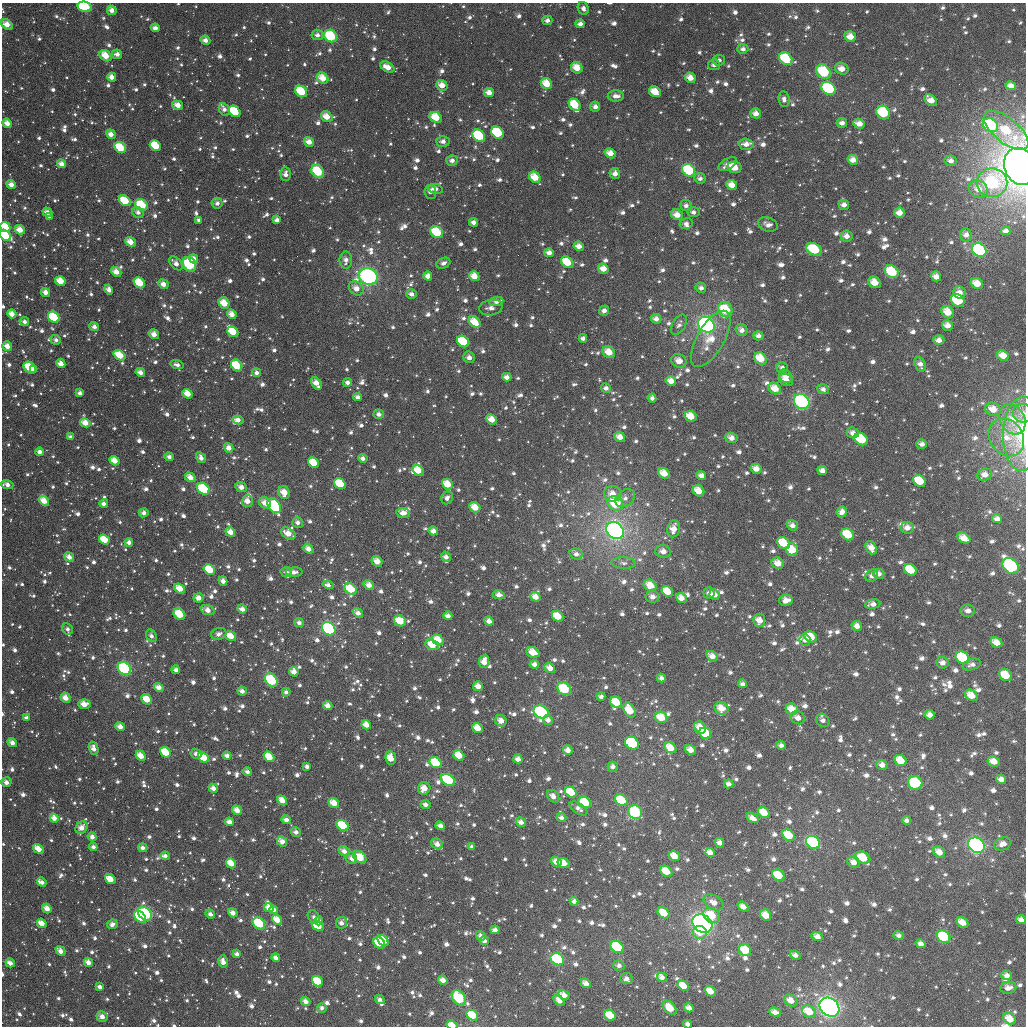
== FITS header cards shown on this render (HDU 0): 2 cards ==
NAXIS1  =                 1024
NAXIS2  =                 1024

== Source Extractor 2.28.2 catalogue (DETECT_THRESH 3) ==
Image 1024 x 1024 px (HDU 0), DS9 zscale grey, 1 PNG px = 1 image px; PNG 1028 x 1028 px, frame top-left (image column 1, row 1024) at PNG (2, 3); each listed source drawn as its Kron ellipse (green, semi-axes under 4 px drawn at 4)
Background 1800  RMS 54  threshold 163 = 3 sigma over >= 5 px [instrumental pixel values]
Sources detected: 1821; of the 1821, the 500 brightest by FLUX_AUTO listed and drawn (1321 fainter detections omitted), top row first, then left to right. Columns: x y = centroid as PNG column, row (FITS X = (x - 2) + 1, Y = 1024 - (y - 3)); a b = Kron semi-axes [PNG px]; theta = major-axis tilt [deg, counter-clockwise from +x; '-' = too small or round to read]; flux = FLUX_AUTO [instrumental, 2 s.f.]
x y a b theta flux
85 7 7 5 -12 3.1e+05
583 8 7 5 -64 1.8e+04
112 10 5 4 - 2.7e+04
547 20 5 5 - 1.6e+04
7 24 6 4 -37 4.8e+04
580 24 4 4 - 2.1e+04
155 28 4 4 - 2.4e+04
317 35 6 5 - 1.9e+04
330 36 7 6 - 2.2e+05
850 37 6 5 - 4.3e+04
205 40 5 4 - 2.5e+04
743 49 5 5 - 1.8e+04
117 54 5 5 - 2.2e+04
105 56 6 5 - 6.6e+04
786 59 7 5 -40 1.7e+05
719 60 6 5 - 1.7e+04
714 65 6 5 - 1.6e+04
387 67 7 5 -29 4.3e+04
577 68 6 5 - 6.3e+04
842 69 7 5 -25 3.7e+04
824 72 8 6 -44 1.9e+05
112 77 4 4 - 3.0e+04
323 78 6 5 - 5.9e+04
690 78 5 5 - 3.9e+04
546 84 6 5 - 6.5e+04
442 85 6 5 - 4.3e+04
1011 86 5 4 - 2.7e+04
829 88 8 6 -34 4.9e+05
301 91 6 5 - 1.7e+05
655 92 6 5 - 6.9e+04
489 93 5 4 - 3.6e+04
616 96 8 5 2 2.4e+04
784 99 8 5 -84 1.9e+04
931 100 7 5 -39 4.3e+04
178 105 6 4 -14 3.9e+04
575 105 6 5 - 9.7e+04
595 107 5 5 - 2.0e+04
224 109 7 5 -63 1.8e+04
235 111 6 5 - 2.1e+05
883 112 7 6 - 3.0e+05
756 113 5 5 - 2.9e+04
327 117 6 5 - 5.2e+04
436 117 6 5 - 7.9e+04
7 123 5 4 - 3.5e+04
842 123 5 5 - 2.0e+04
859 124 6 5 - 3.7e+04
990 125 8 6 -34 4.1e+05
1006 130 27 12 -39 1.5e+05
497 133 7 5 -38 2.7e+05
111 134 5 4 - 3.2e+04
479 136 7 5 -43 3.0e+05
443 141 7 5 -1 2.1e+04
309 142 5 4 - 3.5e+04
746 144 7 5 -3 2.9e+04
155 146 6 5 - 1.5e+05
120 147 6 5 - 1.3e+05
610 153 6 4 -33 3.6e+04
452 160 5 5 - 2.1e+04
853 160 5 5 - 3.4e+04
951 161 6 5 - 2.0e+04
61 164 5 4 - 2.8e+04
727 164 10 5 32 2.0e+04
1020 166 19 15 -67 4.4e+06
734 167 7 5 -12 9.0e+04
689 170 7 5 -40 2.0e+05
318 171 7 5 -49 1.7e+05
615 173 5 5 - 2.6e+04
286 174 7 5 -89 2.2e+04
535 177 6 5 - 6.5e+04
700 178 6 5 - 1.7e+04
992 183 15 14 - 3.0e+05
11 184 5 4 - 3.1e+04
732 185 5 5 - 4.2e+04
436 189 7 5 -12 2.1e+04
978 189 10 8 -35 4.2e+04
430 192 7 6 - 1.7e+04
125 201 6 5 - 1.4e+05
217 203 5 5 - 1.8e+04
141 205 7 5 -39 1.7e+05
686 205 6 5 - 1.7e+04
844 205 5 5 - 2.1e+04
47 212 5 4 - 2.7e+04
138 212 6 5 - 2.0e+04
693 212 6 5 - 1.7e+04
899 213 5 5 - 3.5e+04
677 215 6 5 - 4.1e+04
50 217 4 4 - 2.3e+04
199 220 4 3 - 1.6e+04
277 220 4 4 - 2.3e+04
473 222 5 4 - 1.9e+04
686 224 6 5 - 1.7e+04
768 224 10 6 -18 2.5e+04
5 227 5 5 - 1.3e+05
20 230 5 4 - 4.3e+04
1006 231 4 4 - 1.8e+04
437 232 7 5 -37 1.3e+05
5 235 6 4 -44 1.9e+05
966 235 7 6 - 2.4e+04
846 236 6 5 - 2.6e+04
130 242 5 4 - 4.6e+04
579 246 5 4 - 3.2e+04
814 249 8 5 -27 2.0e+05
979 250 8 6 -36 6.5e+05
549 253 5 4 - 2.4e+04
194 259 5 4 - 2.6e+04
346 260 8 6 89 2.5e+04
567 262 7 5 -36 1.1e+05
176 263 8 5 -45 2.8e+04
443 263 7 5 25 1.9e+04
190 264 7 6 - 2.9e+05
603 269 5 5 - 4.1e+04
116 272 6 4 -39 4.0e+04
892 272 7 6 - 1.8e+05
428 276 4 4 - 3.1e+04
474 276 5 5 - 4.9e+04
936 276 5 5 - 3.1e+04
368 277 9 8 - 9.6e+05
60 281 5 4 - 6.7e+04
874 282 6 5 - 5.3e+04
139 283 6 5 - 1.7e+05
977 283 6 5 - 5.0e+04
163 284 5 4 - 3.3e+04
356 288 8 6 -37 3.8e+04
701 288 5 5 - 1.6e+04
109 290 5 4 - 2.5e+04
46 292 5 4 - 2.9e+04
959 293 6 6 - 2.9e+04
411 294 5 4 - 2.2e+04
958 300 7 6 - 2.7e+05
496 301 7 4 10 2.3e+04
224 303 6 5 - 7.1e+04
491 308 12 7 11 2.7e+04
725 310 8 7 - 1.4e+05
604 311 5 5 - 1.9e+04
948 312 7 5 -45 6.0e+04
12 314 5 4 - 4.3e+04
232 314 5 4 - 3.9e+04
54 317 6 5 - 2.6e+05
656 319 5 4 - 2.2e+04
24 322 5 4 - 1.7e+04
475 322 6 5 - 6.7e+04
679 325 11 6 58 1.7e+04
706 325 9 7 -39 1.3e+06
947 325 5 5 - 3.2e+04
94 327 5 4 - 2.1e+04
742 330 6 5 - 2.2e+04
233 332 6 5 - 1.2e+05
154 334 5 4 - 3.1e+04
758 336 5 4 - 1.9e+04
583 338 4 4 - 1.7e+04
711 339 31 13 60 9.5e+04
56 340 5 5 - 1.7e+04
939 340 5 5 - 2.7e+04
463 341 7 5 -37 2.1e+05
7 346 5 4 - 3.3e+04
609 352 7 5 -34 5.4e+04
119 355 6 4 -36 8.3e+04
1003 355 6 5 - 4.8e+04
469 357 6 5 - 2.0e+04
760 358 7 5 -46 7.8e+04
679 361 8 6 -31 4.0e+04
61 364 5 4 - 3.9e+04
920 364 7 5 -69 2.4e+04
177 365 6 4 -17 1.9e+04
237 365 6 5 - 1.6e+05
30 368 6 5 - 1.2e+05
782 368 6 5 - 1.7e+04
34 370 4 3 - 4.8e+04
140 372 5 4 - 2.7e+04
257 373 4 4 - 1.7e+04
786 376 7 6 - 3.1e+04
507 377 5 4 - 2.4e+04
786 380 7 6 - 4.4e+04
671 381 5 4 - 3.9e+04
348 382 4 4 - 1.8e+04
316 383 7 4 -54 4.0e+04
606 388 5 5 - 1.8e+04
775 388 7 5 -39 5.7e+04
823 389 6 5 - 1.7e+04
80 393 4 4 - 1.8e+04
187 394 5 4 - 5.6e+04
358 397 4 4 - 2.0e+04
652 398 4 4 - 1.6e+04
802 402 8 7 - 4.1e+05
993 409 8 6 -22 5.0e+04
1023 413 10 9 - 2.3e+04
379 414 5 4 - 2.0e+04
691 416 6 5 - 6.7e+04
492 419 5 4 - 4.5e+04
1013 419 16 12 -60 6.5e+04
238 420 5 4 - 2.9e+04
85 423 5 4 - 4.8e+04
853 433 6 5 - 2.4e+04
1022 434 37 19 88 2.2e+05
71 437 4 3 - 1.7e+04
620 437 5 4 - 3.4e+04
1006 437 20 16 -54 8.9e+04
731 438 6 5 - 3.0e+04
861 439 7 5 -34 2.4e+05
922 444 5 4 - 2.2e+04
229 448 5 4 - 3.1e+04
40 452 4 4 - 2.4e+04
169 457 4 4 - 1.9e+04
201 458 6 4 -59 2.3e+04
363 458 5 4 - 2.1e+04
115 461 5 4 - 5.0e+04
314 463 6 5 - 1.2e+05
756 469 5 5 - 3.6e+04
822 470 5 4 - 2.5e+04
418 471 6 4 -33 6.5e+04
664 473 6 5 - 5.9e+04
985 475 7 6 - 2.9e+04
701 476 5 4 - 2.7e+04
190 477 5 4 - 3.9e+04
919 481 7 5 -37 1.1e+05
340 484 6 5 - 1.5e+05
447 484 6 5 - 6.9e+04
7 485 6 4 -20 2.5e+04
241 487 6 4 -24 2.7e+04
203 489 7 5 -35 2.0e+05
698 491 6 5 - 6.1e+04
284 493 6 5 - 5.6e+04
613 494 9 8 - 4.7e+04
447 498 6 5 - 2.0e+04
625 498 11 7 38 2.4e+04
44 501 5 4 - 5.1e+04
247 501 6 5 - 3.7e+04
104 503 4 4 - 2.0e+04
265 503 6 5 - 4.1e+04
615 503 8 6 -35 1.6e+05
274 506 8 6 -54 4.2e+05
475 507 6 5 - 5.4e+04
842 512 6 5 - 2.7e+04
144 513 5 4 - 2.2e+04
403 513 7 5 -9 3.2e+04
997 519 5 4 - 2.6e+04
298 522 5 5 - 2.0e+04
792 525 6 5 - 2.4e+04
907 528 6 5 - 2.9e+04
673 529 8 6 80 4.4e+04
433 531 5 4 - 2.7e+04
615 531 9 7 -40 1.9e+06
230 532 5 4 - 3.5e+04
288 534 8 5 -34 4.6e+04
848 535 7 5 -37 1.3e+05
964 538 7 5 -28 4.7e+04
104 540 6 4 -37 8.8e+04
129 542 4 4 - 2.1e+04
784 543 7 5 -38 1.1e+05
871 548 7 5 -58 3.9e+04
308 549 5 4 - 3.1e+04
792 550 6 6 - 9.5e+04
663 551 8 6 -14 2.8e+04
576 554 7 5 -18 2.1e+04
69 557 5 4 - 2.8e+04
446 557 5 4 - 2.0e+04
377 561 5 5 - 4.0e+04
624 563 12 6 -4 1.7e+04
778 563 6 5 - 4.2e+04
1011 566 9 7 -43 3.9e+05
209 570 6 4 -37 1.5e+05
910 570 7 5 -34 1.3e+05
286 572 6 5 - 1.9e+04
294 572 8 5 4 2.2e+04
879 574 5 5 - 2.2e+04
872 576 7 5 42 2.2e+04
223 581 5 4 - 2.6e+04
328 585 5 4 - 1.9e+04
369 585 5 4 - 3.3e+04
650 585 7 5 -30 6.3e+04
180 588 6 4 -37 5.5e+04
350 589 7 5 -33 1.1e+05
667 591 6 5 - 7.4e+04
709 593 5 5 - 1.7e+04
499 595 6 4 -10 2.7e+04
714 595 5 5 - 3.1e+04
535 597 5 4 - 3.5e+04
652 597 7 6 - 2.9e+04
198 598 5 4 - 3.4e+04
681 598 5 5 - 3.1e+04
786 600 7 5 10 3.3e+04
873 604 8 5 8 2.6e+04
242 609 5 4 - 2.5e+04
207 610 7 4 -22 3.5e+04
968 611 7 6 - 2.0e+04
358 613 6 4 -37 2.6e+04
179 614 6 5 - 1.0e+05
448 616 4 4 - 2.5e+04
558 616 6 5 - 7.9e+04
400 621 6 5 - 8.7e+04
489 621 5 4 - 2.8e+04
759 621 7 6 - 4.3e+04
299 623 5 4 - 1.7e+04
857 626 5 5 - 3.0e+04
68 629 6 5 - 1.6e+04
329 629 7 6 - 5.1e+05
219 634 8 6 20 2.0e+04
151 636 6 5 - 1.7e+04
231 636 6 4 -35 5.8e+04
811 637 6 5 - 8.6e+04
438 640 6 5 - 6.2e+04
805 640 6 5 - 1.7e+04
996 642 6 5 - 5.1e+04
432 645 7 5 -23 7.6e+04
533 652 6 5 - 5.5e+04
712 656 6 5 - 3.1e+04
962 658 7 5 -34 3.0e+05
484 661 6 5 - 4.2e+04
943 663 6 5 - 2.6e+04
534 664 5 4 - 2.5e+04
972 664 9 5 17 1.9e+04
124 668 7 6 - 5.1e+05
550 668 6 4 -36 3.2e+04
176 670 4 4 - 2.0e+04
294 672 5 4 - 3.3e+04
1005 675 7 5 -38 9.4e+04
661 678 4 4 - 2.0e+04
271 680 7 5 -46 3.0e+05
743 684 4 4 - 1.7e+04
478 686 5 4 - 3.6e+04
159 687 5 4 - 3.4e+04
564 689 7 5 -37 1.6e+05
242 691 5 4 - 2.3e+04
286 692 4 4 - 1.7e+04
971 695 7 5 -35 5.4e+04
601 696 4 4 - 1.6e+04
65 698 5 4 - 3.6e+04
147 699 6 4 -40 7.0e+04
616 702 6 5 - 1.1e+05
84 704 6 5 - 4.5e+04
328 706 5 4 - 2.8e+04
721 708 7 6 - 5.2e+04
792 709 6 5 - 5.7e+04
629 710 8 5 -58 9.6e+04
541 712 8 6 -28 3.2e+05
930 715 5 4 - 2.8e+04
661 717 6 5 - 8.1e+04
26 718 4 3 - 1.9e+04
798 718 8 6 -28 2.9e+04
548 720 5 4 - 1.9e+04
823 720 7 6 - 2.0e+04
501 721 6 5 - 3.7e+04
366 725 5 4 - 3.9e+04
120 727 5 4 - 3.0e+04
700 727 6 5 - 5.8e+04
478 728 6 4 -37 5.8e+04
705 733 6 5 - 1.5e+05
12 743 5 4 - 2.7e+04
632 743 7 6 - 7.9e+05
781 745 5 4 - 1.7e+04
94 748 7 4 -73 2.9e+04
670 748 6 5 - 6.9e+04
568 750 5 4 - 2.9e+04
691 750 5 4 - 3.4e+04
165 752 6 4 -40 1.4e+05
196 754 5 4 - 1.8e+04
227 755 4 4 - 2.2e+04
459 755 6 5 - 7.2e+04
141 756 6 4 -47 5.1e+04
203 757 6 4 -40 1.1e+05
269 757 6 4 -38 8.5e+04
391 758 7 5 -82 6.6e+04
518 759 5 4 - 2.6e+04
901 760 6 5 - 7.7e+04
994 761 6 5 - 4.4e+04
436 763 6 5 - 1.8e+05
882 765 5 5 - 2.4e+04
307 766 4 3 - 1.6e+04
613 767 5 5 - 1.9e+04
247 771 4 3 - 1.7e+04
1001 779 5 4 - 2.7e+04
448 780 8 5 -34 2.5e+05
6 782 5 4 - 2.6e+04
915 783 7 7 - 2.6e+05
728 784 5 4 - 1.9e+04
213 788 5 4 - 2.4e+04
424 788 6 6 - 4.9e+04
571 792 6 5 - 1.1e+05
553 796 7 5 -47 2.5e+04
282 800 5 4 - 4.8e+04
621 800 7 5 -38 1.9e+05
585 802 6 5 - 1.3e+05
334 803 6 4 -37 5.5e+04
426 804 5 4 - 1.9e+04
578 808 10 5 -33 1.9e+04
237 810 5 4 - 3.9e+04
635 812 7 6 - 4.8e+05
764 813 6 5 - 7.3e+04
54 818 4 4 - 2.6e+04
561 818 5 4 - 1.7e+04
752 818 7 4 -31 3.0e+04
286 820 5 4 - 2.5e+04
907 820 4 4 - 1.8e+04
229 822 5 4 - 2.9e+04
521 822 5 4 - 2.3e+04
343 825 6 5 - 1.8e+05
440 826 5 4 - 2.2e+04
82 828 7 5 43 3.9e+04
296 832 5 4 - 1.8e+04
789 835 7 5 -38 1.2e+05
92 837 4 4 - 2.5e+04
282 842 5 4 - 2.6e+04
720 842 5 4 - 2.7e+04
813 842 7 6 - 6.6e+05
437 844 6 5 - 3.1e+04
1003 844 9 6 19 3.2e+04
976 845 9 7 -36 7.3e+05
93 847 4 4 - 1.8e+04
472 847 4 4 - 1.8e+04
143 848 5 4 - 2.1e+04
38 849 6 4 -32 5.4e+04
344 851 6 5 - 2.6e+04
939 852 6 5 - 4.3e+04
710 853 5 4 - 2.9e+04
165 856 4 4 - 1.8e+04
674 856 6 5 - 5.5e+04
360 857 7 5 -39 8.7e+04
351 858 6 5 - 2.0e+04
863 858 8 5 -24 1.1e+05
556 862 5 4 - 3.6e+04
854 862 6 5 - 2.9e+04
231 863 5 4 - 6.5e+04
563 863 6 5 - 5.1e+04
666 871 6 5 - 7.1e+04
778 875 7 5 -35 1.0e+05
110 879 5 4 - 7.0e+04
42 882 5 3 - 1.9e+04
574 901 4 4 - 1.8e+04
714 902 11 6 -30 3.3e+04
743 907 6 4 -36 3.0e+04
269 908 5 4 - 4.3e+04
47 909 5 4 - 3.8e+04
273 910 4 4 - 3.8e+04
233 913 5 4 - 2.9e+04
664 913 7 5 -39 8.7e+04
145 914 8 5 -39 3.4e+05
210 914 5 4 - 1.7e+04
712 915 9 7 -36 1.1e+05
766 915 6 5 - 6.1e+04
140 917 7 4 -45 1.8e+05
314 917 7 5 -56 1.7e+04
277 920 5 4 - 5.4e+04
1021 920 5 4 - 2.4e+04
319 921 4 3 - 1.9e+04
962 922 6 5 - 5.2e+04
42 923 5 4 - 5.0e+04
259 923 7 5 -40 2.0e+05
341 923 6 5 - 2.1e+04
112 924 5 4 - 2.4e+04
702 924 11 8 -36 1.2e+06
318 926 6 4 -34 1.2e+05
495 930 4 4 - 2.3e+04
700 932 7 6 - 4.9e+04
898 935 5 4 - 1.7e+04
481 936 5 4 - 2.1e+04
817 937 6 4 -19 3.1e+04
944 937 7 5 -34 2.5e+05
383 941 6 4 -50 1.7e+05
484 941 4 4 - 2.0e+04
379 943 6 5 - 9.1e+04
921 944 5 4 - 2.3e+04
617 947 7 5 -36 6.4e+05
745 950 6 5 - 1.0e+05
60 951 5 4 - 3.0e+04
237 954 4 4 - 2.2e+04
795 955 5 4 - 2.3e+04
276 958 4 4 - 2.2e+04
557 959 7 5 -35 2.7e+05
223 961 6 4 -75 2.7e+04
88 962 5 4 - 3.5e+04
10 963 5 4 - 3.3e+04
619 965 6 5 - 1.7e+04
1007 975 5 5 - 2.1e+04
662 977 5 4 - 2.2e+04
626 979 6 5 - 2.0e+04
443 980 5 4 - 3.2e+04
317 981 6 4 -38 1.3e+05
586 983 5 4 - 3.1e+04
683 986 6 4 -34 6.7e+04
100 987 4 4 - 1.9e+04
1008 988 8 6 10 2.8e+04
710 991 6 4 -38 4.9e+04
564 995 6 4 -30 3.7e+04
459 998 9 6 -53 2.0e+05
380 999 5 4 - 1.6e+04
559 1000 7 4 -45 2.7e+04
791 1000 7 5 -28 4.2e+04
306 1001 5 4 - 2.6e+04
829 1007 11 8 -40 1.4e+06
322 1008 5 4 - 1.7e+04
670 1008 8 5 -48 7.6e+04
689 1008 5 4 - 3.1e+04
775 1012 6 4 -16 3.0e+04
809 1012 7 5 -36 7.4e+04
472 1015 6 5 - 1.5e+05
610 1015 6 5 - 1.1e+05
102 1017 5 5 - 2.9e+04
1010 1019 6 5 - 6.5e+04
687 1024 4 4 - 1.9e+04
452 1025 6 4 -20 6.3e+04
At the frame edge (FLAGS 8, measured only in part): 10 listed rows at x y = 85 7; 7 24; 1020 166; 5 227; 5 235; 1023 413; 1022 434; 1011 566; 687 1024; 452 1025
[1321 fainter detections neither listed nor drawn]

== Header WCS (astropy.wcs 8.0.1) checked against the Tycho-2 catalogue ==
Header WCS as astropy/WCSLIB reads it (applying the file's SIP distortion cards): RA---TAN-SIP/DEC--TAN-SIP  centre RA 02:26:39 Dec +78:14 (36.66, +78.23 deg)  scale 8.66 arcsec/px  FOV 147.8' x 147.9'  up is +177 deg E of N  parity flipped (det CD > 0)
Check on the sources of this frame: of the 60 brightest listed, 57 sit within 13.0 arcsec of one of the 180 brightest Tycho-2 stars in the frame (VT <= 11.34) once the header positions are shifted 5.40 arcsec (4.48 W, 3.02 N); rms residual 4.56 arcsec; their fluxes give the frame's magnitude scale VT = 23.08 - 2.5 log10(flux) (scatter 0.38 mag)
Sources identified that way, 349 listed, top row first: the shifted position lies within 13.0 arcsec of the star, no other Tycho-2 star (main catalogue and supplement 1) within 26.0 arcsec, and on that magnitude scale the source's flux lands within +1.5 / -3 mag of the star's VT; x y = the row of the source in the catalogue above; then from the Tycho-2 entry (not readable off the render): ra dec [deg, ICRS J2000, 3 dp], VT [Tycho-2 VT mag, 2 dp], TYC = Tycho-2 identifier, HIP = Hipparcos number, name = IAU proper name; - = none
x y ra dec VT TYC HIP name
85 7 41.508 +77.013 9.77 4512-1246-1 - -
7 24 42.355 +77.047 11.25 4512-1098-1 - -
155 28 40.762 +77.068 12.03 4512-99-1 - -
330 36 38.874 +77.090 9.43 4499-920-1 - -
850 37 33.303 +77.019 11.05 4499-1167-1 - -
205 40 40.226 +77.100 11.56 4512-1216-1 - -
105 56 41.306 +77.132 10.82 4512-1852-1 - -
786 59 33.968 +77.087 9.88 4499-2147-1 - -
719 60 34.687 +77.105 12.63 4499-2111-1 - -
387 67 38.253 +77.163 12.07 4499-986-1 - -
577 68 36.209 +77.147 11.82 4499-902-1 - -
824 72 33.547 +77.110 9.50 4499-2125-1 - -
112 77 41.248 +77.184 11.83 4512-1962-1 - -
323 78 38.958 +77.192 10.76 4499-474-1 - -
690 78 34.978 +77.153 11.53 4499-2103-1 - -
546 84 36.525 +77.189 10.86 4499-286-1 - -
442 85 37.661 +77.203 11.57 4499-240-1 - -
829 88 33.474 +77.149 9.67 4499-2045-1 - -
301 91 39.190 +77.224 10.58 4499-1066-1 - -
655 92 35.348 +77.193 11.44 4499-1923-1 - -
489 93 37.148 +77.216 12.36 4499-1073-1 - -
931 100 32.362 +77.150 12.38 4499-1981-1 - -
178 105 40.535 +77.255 11.80 4512-516-1 - -
575 105 36.211 +77.235 11.03 4499-758-1 - -
235 111 39.915 +77.272 10.15 4499-836-1 - -
883 112 32.860 +77.193 10.12 4499-2050-1 - -
756 113 34.240 +77.225 11.71 4499-1943-1 - -
436 117 37.715 +77.281 11.47 4499-1070-1 - -
7 123 42.404 +77.285 11.44 4512-962-1 - -
842 123 33.297 +77.227 12.37 4499-1940-1 - -
859 124 33.108 +77.225 12.03 4499-2008-1 - -
990 125 31.685 +77.191 9.39 4499-1833-1 - -
1006 130 31.510 +77.198 10.70 4499-1905-1 - -
497 133 37.037 +77.313 10.78 4499-1077-1 - -
111 134 41.276 +77.321 11.41 4512-274-1 - -
479 136 37.239 +77.322 9.92 4499-880-1 - -
443 141 37.631 +77.338 11.94 4499-202-1 - -
309 142 39.102 +77.345 11.33 4499-114-1 - -
746 144 34.316 +77.301 12.35 4499-1955-1 - -
155 146 40.788 +77.352 10.91 4512-2146-1 - -
120 147 41.175 +77.354 10.11 4512-1094-1 - -
452 160 37.526 +77.382 11.87 4499-678-1 - -
853 160 33.133 +77.313 11.61 4499-1792-1 - -
61 164 41.829 +77.388 12.09 4512-1144-1 - -
734 167 34.420 +77.359 10.91 4499-1768-1 - -
689 170 34.915 +77.375 9.48 4499-2102-1 - -
318 171 39.003 +77.416 9.62 4499-62-1 - -
615 173 35.727 +77.395 12.34 4499-2160-1 - -
535 177 36.604 +77.415 10.72 4499-296-1 - -
992 183 31.585 +77.327 9.37 4499-1489-1 - -
732 185 34.432 +77.402 11.92 4499-1634-1 - -
436 189 37.699 +77.452 11.92 4499-282-1 - -
978 189 31.725 +77.348 12.26 4499-1806-1 - -
125 201 41.139 +77.482 10.59 4512-552-1 - -
141 205 40.959 +77.494 9.78 4512-410-1 - -
686 205 34.919 +77.460 12.57 4499-1995-1 - -
844 205 33.180 +77.422 11.72 4499-2100-1 - -
899 213 32.560 +77.427 11.33 4499-1532-1 - -
677 215 35.004 +77.484 11.30 4499-1719-1 - -
50 217 41.983 +77.514 12.36 4512-776-1 - -
199 220 40.323 +77.533 11.77 4512-126-1 - -
5 227 42.482 +77.534 10.47 4512-2242-1 - -
437 232 37.668 +77.557 9.89 4499-630-1 - -
5 235 42.488 +77.554 10.26 4512-680-1 - -
846 236 33.113 +77.497 11.86 4499-1601-1 - -
130 242 41.091 +77.582 12.21 4512-1954-1 - -
579 246 36.077 +77.575 12.50 4499-236-1 - -
814 249 33.448 +77.538 10.30 4499-1609-1 - -
979 250 31.626 +77.492 8.75 4499-2238-1 - -
549 253 36.404 +77.594 11.83 4499-238-1 - -
567 262 36.195 +77.616 10.94 4499-976-1 - -
190 264 40.434 +77.639 9.12 4512-932-1 12578 -
603 269 35.786 +77.625 11.77 4499-806-1 - -
116 272 41.263 +77.652 11.26 4512-111-1 - -
892 272 32.557 +77.571 9.73 4499-2021-1 10125 -
428 276 37.756 +77.663 11.83 4499-580-1 - -
474 276 37.231 +77.659 11.54 4499-96-1 - -
368 277 38.418 +77.667 7.74 4499-676-1 11906 -
60 281 41.893 +77.670 10.70 4512-592-1 - -
139 283 41.004 +77.681 11.05 4512-2454-1 - -
977 283 31.601 +77.572 12.25 4499-2123-1 - -
163 284 40.735 +77.685 11.28 4512-728-1 - -
109 290 41.352 +77.694 12.40 4512-718-1 - -
411 294 37.934 +77.707 12.33 4499-330-1 - -
958 300 31.790 +77.619 10.86 4499-2085-1 - -
224 303 40.050 +77.733 10.77 4512-57-1 - -
725 310 34.378 +77.702 10.04 4499-1747-1 - -
948 312 31.884 +77.651 10.82 4499-1741-1 - -
12 314 42.460 +77.743 11.61 4512-574-1 - -
54 317 41.984 +77.757 9.62 4512-2465-1 - -
24 322 42.323 +77.763 12.22 4512-2421-1 - -
475 322 37.211 +77.769 11.37 4499-208-1 - -
706 325 34.576 +77.743 7.81 4499-1478-1 10750 -
94 327 41.532 +77.782 12.39 4512-2241-1 - -
742 330 34.177 +77.747 12.04 4499-1917-1 - -
233 332 39.955 +77.802 11.00 4499-212-1 - -
56 340 41.972 +77.810 12.56 4512-2011-1 - -
939 340 31.943 +77.720 12.00 4499-1749-1 - -
463 341 37.328 +77.818 10.35 4499-358-1 - -
7 346 42.531 +77.820 11.36 4512-2023-1 - -
609 352 35.662 +77.825 10.93 4499-518-1 - -
119 355 41.252 +77.854 10.47 4512-2261-1 - -
1003 355 31.202 +77.735 11.03 4499-1574-1 - -
760 358 33.931 +77.811 10.45 4499-2019-1 - -
679 361 34.854 +77.834 11.26 4499-1376-1 - -
61 364 41.927 +77.869 12.37 4512-1631-1 - -
920 364 32.125 +77.781 12.04 4499-2101-1 - -
177 365 40.593 +77.880 11.86 4512-2299-1 - -
237 365 39.914 +77.884 10.37 4499-906-1 - -
30 368 42.291 +77.874 10.36 4512-1737-1 - -
34 370 42.244 +77.880 11.66 4512-1499-1 - -
140 372 41.021 +77.896 12.22 4512-2509-1 - -
257 373 39.689 +77.900 12.22 4499-136-1 - -
786 380 33.625 +77.856 11.27 4499-1396-1 - -
671 381 34.931 +77.884 11.88 4499-1775-1 - -
348 382 38.643 +77.922 12.24 4499-92-1 - -
316 383 39.003 +77.925 11.96 4499-586-1 - -
775 388 33.736 +77.880 11.03 4499-1328-1 - -
187 394 40.484 +77.950 10.92 4512-1671-1 - -
358 397 38.524 +77.957 12.27 4499-308-1 - -
802 402 33.411 +77.905 8.53 4499-1722-1 10371 -
379 414 38.277 +77.998 12.01 4499-164-1 - -
691 416 34.671 +77.965 11.57 4499-1362-1 - -
492 419 36.967 +78.002 11.62 4499-72-1 - -
238 420 39.905 +78.014 11.94 4499-548-1 - -
85 423 41.673 +78.013 11.30 4512-837-1 - -
853 433 32.796 +77.966 12.06 4499-2171-1 - -
620 437 35.471 +78.027 11.94 4499-338-1 - -
731 438 34.180 +78.008 11.94 4499-1656-1 - -
861 439 32.686 +77.979 10.30 4499-2170-1 - -
229 448 40.014 +78.081 11.29 4512-1013-1 - -
40 452 42.218 +78.077 11.92 4512-1087-1 - -
169 457 40.708 +78.101 12.03 4512-2427-1 - -
201 458 40.340 +78.105 12.47 4512-1771-1 - -
115 461 41.347 +78.107 11.61 4512-803-1 - -
314 463 39.023 +78.118 10.79 4499-661-1 - -
418 471 37.801 +78.131 11.18 4499-543-1 - -
664 473 34.928 +78.107 11.19 4499-1280-1 - -
701 476 34.492 +78.104 12.19 4499-1686-1 - -
190 477 40.468 +78.151 11.52 4512-727-1 - -
919 481 31.956 +78.062 11.73 4499-1671-1 - -
340 484 38.712 +78.167 10.35 4499-527-1 - -
447 484 37.451 +78.162 11.23 4499-573-1 - -
7 485 42.613 +78.153 12.26 4512-1643-1 - -
203 489 40.317 +78.180 9.40 4512-1837-1 12535 -
698 491 34.510 +78.142 11.22 4499-1577-1 - -
613 494 35.512 +78.165 12.20 4499-297-1 - -
44 501 42.194 +78.197 11.23 4512-1345-1 - -
247 501 39.801 +78.210 11.84 4499-433-1 - -
104 503 41.495 +78.208 11.97 4512-241-1 - -
265 503 39.596 +78.214 11.73 4499-615-1 - -
615 503 35.469 +78.188 10.01 4499-793-1 - -
274 506 39.483 +78.221 9.43 4499-927-1 - -
475 507 37.118 +78.216 11.34 4499-221-1 - -
144 513 41.025 +78.234 12.01 4512-2209-1 - -
298 522 39.206 +78.261 12.23 4499-827-1 - -
673 529 34.766 +78.238 11.59 4499-1900-1 - -
615 531 35.446 +78.254 7.55 4499-517-1 - -
230 532 40.004 +78.284 11.40 4512-1301-1 - -
288 534 39.318 +78.288 11.58 4499-253-1 - -
848 535 32.714 +78.211 10.57 4499-1371-1 - -
964 538 31.359 +78.183 11.27 4499-1545-1 - -
104 540 41.498 +78.296 10.89 4512-1327-1 - -
784 543 33.454 +78.248 11.17 4499-1971-1 - -
308 549 39.077 +78.324 12.13 4499-423-1 - -
792 550 33.348 +78.261 10.49 4499-1407-1 - -
663 551 34.865 +78.294 11.78 4499-817-1 - -
69 557 41.925 +78.334 11.67 4512-1167-1 - -
377 561 38.259 +78.352 11.45 4499-321-1 - -
778 563 33.498 +78.297 11.21 4499-1394-1 - -
1011 566 30.755 +78.235 8.86 4499-1726-1 - -
209 570 40.258 +78.374 10.48 4512-827-1 - -
910 570 31.929 +78.277 11.06 4499-2163-1 - -
879 574 32.297 +78.295 12.21 4499-1787-1 - -
872 576 32.377 +78.302 12.32 4499-1733-1 - -
369 585 38.351 +78.409 11.34 4499-871-1 - -
180 588 40.616 +78.418 11.20 4512-497-1 - -
350 589 38.568 +78.420 10.48 4499-591-1 - -
667 591 34.777 +78.390 11.12 4499-317-1 - -
709 593 34.287 +78.384 12.30 4499-1391-1 - -
499 595 36.795 +78.423 11.80 4499-7-1 - -
714 595 34.215 +78.387 11.45 4499-1640-1 - -
535 597 36.349 +78.424 11.60 4499-429-1 - -
652 597 34.954 +78.404 11.81 4499-897-1 - -
198 598 40.392 +78.441 12.01 4512-717-1 - -
786 600 33.365 +78.386 12.44 4499-1476-1 - -
207 610 40.286 +78.471 12.00 4512-1245-1 - -
179 614 40.625 +78.480 10.18 4512-421-1 - -
448 616 37.392 +78.479 12.02 4499-271-1 - -
558 616 36.071 +78.467 11.78 4499-525-1 - -
400 621 37.967 +78.495 11.21 4499-1041-1 - -
489 621 36.895 +78.487 11.79 4499-735-1 - -
759 621 33.648 +78.438 12.27 4499-1404-1 - -
299 623 39.185 +78.502 11.94 4499-597-1 - -
68 629 41.983 +78.506 12.94 4512-67-1 - -
329 629 38.822 +78.517 8.76 4499-113-1 12045 -
219 634 40.162 +78.530 12.77 4512-911-1 - -
231 636 40.008 +78.535 11.02 4512-435-1 - -
811 637 33.013 +78.465 11.02 4499-1644-1 - -
438 640 37.501 +78.537 11.02 4499-171-1 - -
805 640 33.082 +78.475 12.21 4499-1479-1 - -
996 642 30.792 +78.421 11.45 4499-1150-1 - -
432 645 37.569 +78.550 11.44 4499-269-1 - -
712 656 34.173 +78.535 12.37 4499-1406-1 - -
962 658 31.170 +78.469 9.71 4499-1463-1 - -
484 661 36.934 +78.586 12.50 4499-1007-1 - -
943 663 31.402 +78.488 12.06 4499-1148-1 - -
124 668 41.306 +78.608 8.64 4512-311-1 12851 -
176 670 40.685 +78.614 12.23 4512-375-1 - -
294 672 39.245 +78.620 11.74 4499-157-1 - -
1005 675 30.626 +78.496 10.44 4499-1246-1 - -
271 680 39.519 +78.641 9.13 4499-939-1 - -
743 684 33.777 +78.594 12.29 4499-1558-1 - -
478 686 36.990 +78.645 11.51 4499-963-1 - -
159 687 40.896 +78.655 11.41 4512-1495-1 - -
564 689 35.939 +78.641 9.60 4499-147-1 - -
242 691 39.879 +78.667 11.75 4499-803-1 - -
286 692 39.342 +78.669 12.24 4499-531-1 - -
971 695 30.997 +78.556 11.03 4499-1551-1 - -
65 698 42.041 +78.673 11.48 4512-22-1 - -
616 702 35.293 +78.665 11.18 4499-67-1 - -
84 704 41.818 +78.690 11.83 4512-85-1 - -
328 706 38.828 +78.702 11.85 4499-875-1 - -
721 708 34.008 +78.658 11.16 4499-2007-1 - -
792 709 33.146 +78.643 11.33 4499-1870-1 - -
629 710 35.119 +78.683 10.91 4499-361-1 - -
541 712 36.203 +78.700 8.94 4499-489-1 11247 -
661 717 34.730 +78.693 10.67 4499-899-1 - -
26 718 42.534 +78.715 12.45 4512-158-1 - -
798 718 33.061 +78.662 12.62 4499-1500-1 - -
366 725 38.349 +78.746 11.15 4499-669-1 - -
120 727 41.385 +78.747 12.04 4512-5-1 - -
700 727 34.247 +78.708 10.98 4499-275-1 - -
478 728 36.975 +78.746 11.61 4499-31-1 - -
705 733 34.174 +78.721 9.84 4499-969-1 - -
12 743 42.721 +78.774 12.08 4516-1480-1 - -
94 748 41.718 +78.798 12.14 4516-868-1 - -
670 748 34.583 +78.764 11.24 4503-1727-1 - -
165 752 40.831 +78.812 10.53 4516-1388-1 - -
459 755 37.192 +78.814 11.21 4503-1400-1 - -
141 756 41.138 +78.819 11.09 4516-1690-1 - -
203 757 40.364 +78.826 10.55 4516-1260-1 - -
269 757 39.548 +78.826 10.90 4503-1538-1 - -
391 758 38.037 +78.825 11.58 4503-1657-1 - -
518 759 36.461 +78.816 12.33 4503-1562-1 - -
901 760 31.744 +78.735 11.58 4499-1826-1 - -
994 761 30.607 +78.705 11.13 4499-1720-1 - -
436 763 37.477 +78.833 10.11 4503-1262-1 - -
882 765 31.969 +78.751 12.23 4503-2069-1 - -
247 771 39.819 +78.861 12.38 4503-1302-1 - -
1001 779 30.488 +78.744 11.52 4499-1152-1 - -
448 780 37.305 +78.875 9.54 4503-924-1 11577 -
6 782 42.823 +78.868 11.97 4516-318-1 - -
915 783 31.526 +78.783 9.60 4503-1783-1 9803 -
213 788 40.246 +78.900 11.96 4516-1370-1 - -
571 792 35.776 +78.888 10.85 4503-1428-1 - -
553 796 35.993 +78.901 11.97 4503-1370-1 - -
282 800 39.384 +78.930 11.00 4503-1196-1 - -
621 800 35.141 +78.900 9.99 4503-1006-1 - -
585 802 35.594 +78.910 10.09 4503-1515-1 - -
334 803 38.736 +78.936 10.59 4503-1384-1 - -
426 804 37.589 +78.934 11.94 4503-1156-1 - -
237 810 39.950 +78.954 11.26 4503-1569-1 - -
635 812 34.954 +78.925 9.49 4503-1490-1 - -
764 813 33.354 +78.898 12.14 4503-1837-1 - -
54 818 42.250 +78.960 11.53 4516-1632-1 - -
752 818 33.499 +78.913 12.05 4503-2189-1 - -
286 820 39.333 +78.976 12.07 4503-1441-1 - -
229 822 40.048 +78.981 11.84 4516-2013-1 - -
521 822 36.382 +78.967 11.90 4503-1723-1 - -
343 825 38.620 +78.990 9.94 4503-1745-1 - -
82 828 41.913 +78.987 11.56 4516-1792-1 - -
789 835 33.013 +78.946 10.58 4503-2015-1 - -
92 837 41.781 +79.009 11.60 4516-2046-1 - -
282 842 39.386 +79.029 12.10 4503-996-1 - -
720 842 33.869 +78.980 11.60 4503-1755-1 - -
813 842 32.696 +78.956 9.02 4503-1939-1 - -
437 844 37.423 +79.029 11.38 4503-1296-1 - -
976 845 30.665 +78.911 7.98 4503-1883-1 9544 -
143 848 41.152 +79.039 11.97 4516-1272-1 - -
38 849 42.464 +79.033 11.14 4516-1634-1 - -
344 851 38.598 +79.051 11.70 4503-442-1 - -
939 852 31.112 +78.940 11.36 4503-1929-1 - -
710 853 33.979 +79.006 11.66 4503-1465-1 - -
674 856 34.424 +79.022 11.44 4503-1669-1 - -
360 857 38.393 +79.066 10.54 4503-1432-1 - -
351 858 38.508 +79.068 12.13 4503-614-1 - -
556 862 35.908 +79.057 11.72 4503-1407-1 - -
231 863 40.031 +79.081 11.14 4516-1468-1 - -
563 863 35.816 +79.059 12.43 4503-850-1 - -
666 871 34.505 +79.061 10.81 4503-1610-1 - -
778 875 33.087 +79.044 10.10 4503-2119-1 - -
42 882 42.444 +79.113 12.35 4516-682-1 - -
574 901 35.651 +79.149 12.08 4503-1344-1 - -
714 902 33.866 +79.126 12.83 4503-1452-1 - -
743 907 33.490 +79.129 12.34 4503-1202-1 - -
269 908 39.555 +79.188 12.26 4503-1646-1 - -
47 909 42.397 +79.177 11.15 4516-922-1 - -
273 910 39.498 +79.193 11.69 4503-704-1 - -
233 913 40.015 +79.200 12.11 4516-1378-1 - -
664 913 34.492 +79.161 11.40 4503-1218-1 - -
145 914 41.143 +79.199 8.74 4516-1246-1 12805 -
210 914 40.310 +79.202 12.33 4516-1660-1 - -
712 915 33.880 +79.157 10.75 4503-1630-1 - -
766 915 33.193 +79.144 11.23 4503-2033-1 - -
140 917 41.207 +79.205 9.63 4516-540-1 - -
277 920 39.446 +79.217 11.12 4503-1639-1 - -
1021 920 29.968 +79.070 11.55 4502-1315-1 - -
962 922 30.692 +79.099 11.13 4503-2067-1 - -
42 923 42.472 +79.212 11.94 4516-1366-1 - -
259 923 39.677 +79.227 9.55 4503-1751-1 - -
112 924 41.575 +79.222 12.27 4516-1224-1 - -
702 924 33.986 +79.179 7.09 4503-1558-1 10560 -
318 926 38.921 +79.231 10.12 4503-490-1 - -
495 930 36.640 +79.229 11.83 4503-1389-1 - -
898 935 31.480 +79.152 11.75 4503-1781-1 - -
817 937 32.506 +79.180 11.39 4503-2171-1 - -
944 937 30.906 +79.139 9.34 4503-1841-1 - -
383 941 38.083 +79.264 10.22 4503-656-1 - -
484 941 36.774 +79.256 11.82 4503-1530-1 - -
379 943 38.132 +79.271 10.46 4503-1683-1 - -
921 944 31.184 +79.165 11.89 4503-2021-1 - -
617 947 35.054 +79.252 9.78 4503-420-1 - -
745 950 33.408 +79.232 10.38 4503-1605-1 - -
237 954 39.966 +79.299 12.04 4503-1564-1 - -
795 955 32.761 +79.230 11.83 4503-2065-1 - -
557 959 35.814 +79.292 9.07 4503-1066-1 - -
223 961 40.147 +79.319 11.63 4516-1564-1 - -
88 962 41.895 +79.310 11.29 4516-580-1 - -
10 963 42.908 +79.303 11.53 4516-498-1 - -
662 977 34.448 +79.316 11.66 4503-234-1 - -
443 980 37.288 +79.355 11.58 4503-700-1 - -
317 981 38.920 +79.365 10.46 4503-1473-1 - -
586 983 35.427 +79.345 11.48 4503-934-1 - -
1008 988 29.994 +79.238 12.10 4502-223-1 - -
710 991 33.804 +79.339 11.17 4503-1707-1 - -
564 995 35.705 +79.376 11.62 4503-1256-1 - -
459 998 37.064 +79.399 9.76 4503-1496-1 - -
791 1000 32.748 +79.340 11.56 4503-2001-1 - -
829 1007 32.234 +79.346 7.05 4503-2063-1 - -
322 1008 38.862 +79.429 12.08 4503-28-1 - -
670 1008 34.305 +79.388 10.46 4503-696-1 - -
689 1008 34.061 +79.384 12.13 4503-1696-1 - -
809 1012 32.497 +79.362 11.61 4503-1969-1 - -
472 1015 36.881 +79.437 10.09 4503-204-1 - -
610 1015 35.082 +79.417 10.20 4503-132-1 - -
102 1017 41.743 +79.442 12.00 4516-756-1 - -
1010 1019 29.902 +79.310 10.67 4502-1299-1 - -
452 1025 37.143 +79.464 11.06 4503-966-1 - -